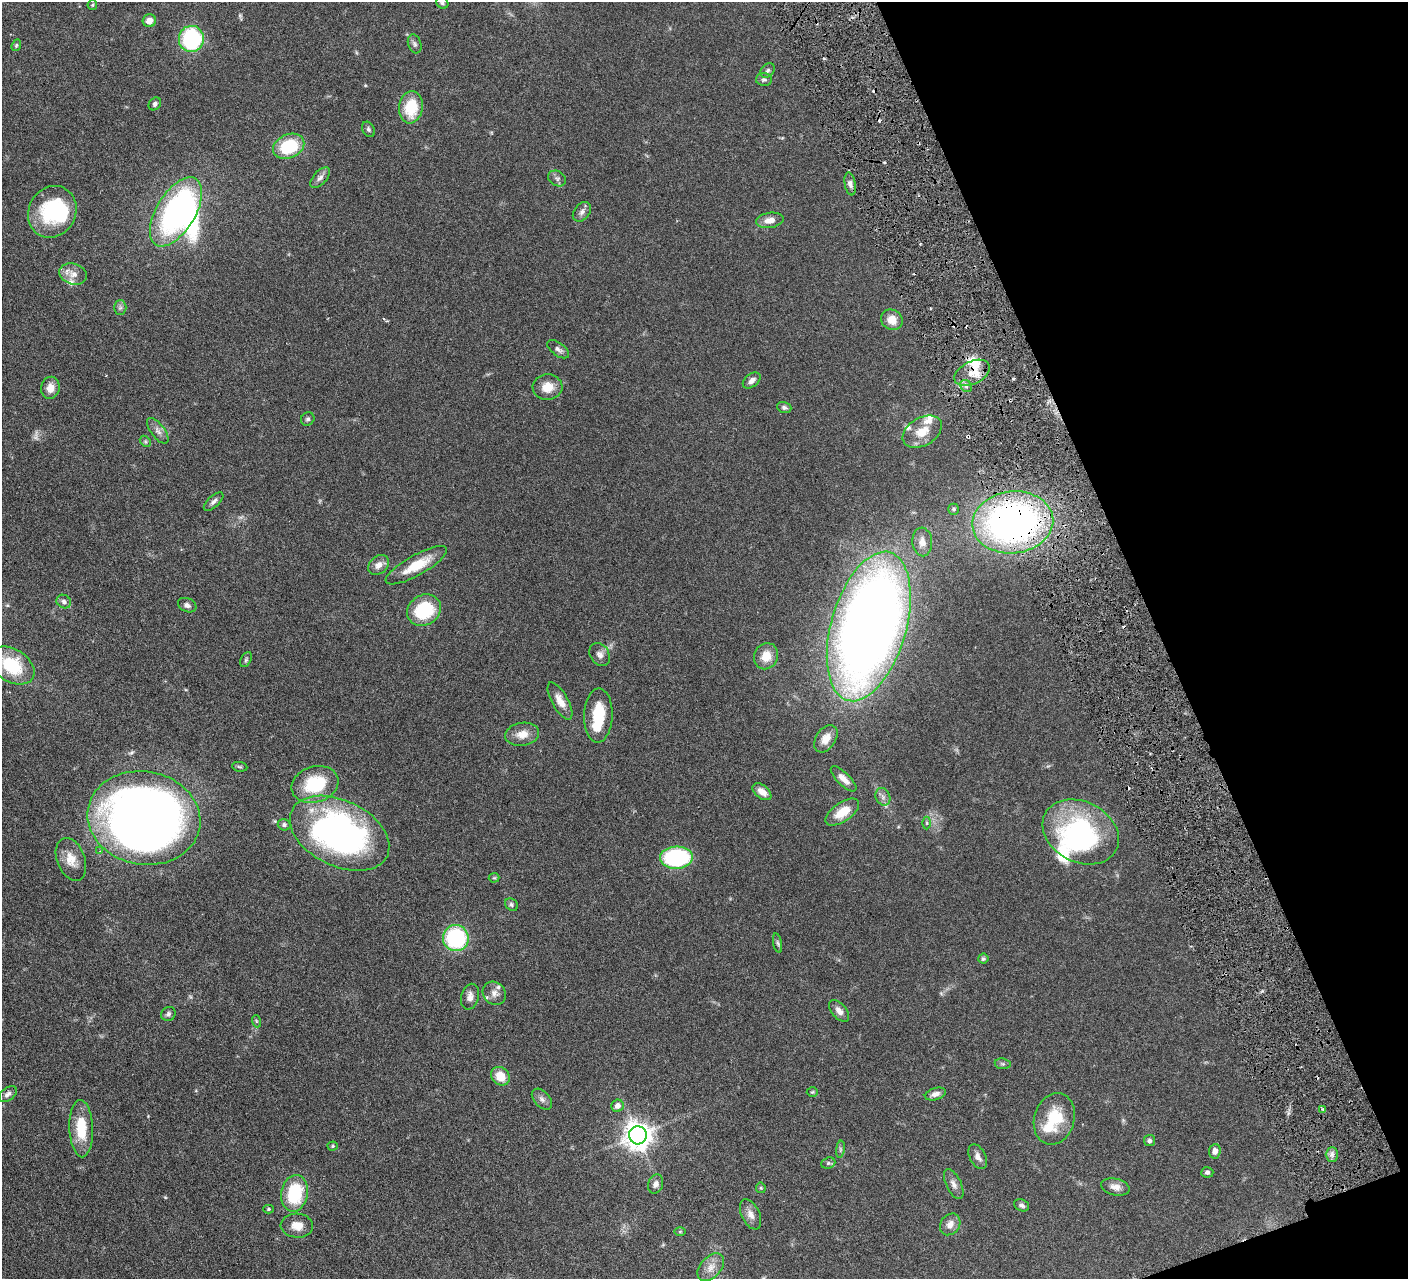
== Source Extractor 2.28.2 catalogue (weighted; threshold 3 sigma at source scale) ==
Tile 12 of 4 x 4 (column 4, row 3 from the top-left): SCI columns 4226-5631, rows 1582-2858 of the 5639 x 5584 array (HDU 1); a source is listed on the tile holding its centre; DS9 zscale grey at full resolution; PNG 1410 x 1281 px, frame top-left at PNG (2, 2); each listed source drawn as its Kron ellipse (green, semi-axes under 4 px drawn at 4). Shown black and unused: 19% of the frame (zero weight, under 3 of 6 exposures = <1% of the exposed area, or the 3 px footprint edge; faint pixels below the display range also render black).
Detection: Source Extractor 2.28.2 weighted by HDU 2 'WHT'; one run over the whole footprint, this tile lists its part. Background 0.0705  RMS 0.0033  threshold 0.0136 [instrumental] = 3 sigma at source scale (4.09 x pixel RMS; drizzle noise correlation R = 1.36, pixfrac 0.8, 0.05/0.05 arcsec/px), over >= 5 px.
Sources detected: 124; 3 too faint to see at this stretch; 5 inside a brighter object's white glare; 4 cosmic-ray / hot-pixel residue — neither listed nor drawn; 6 inside a brighter listed object's ellipse — not listed separately; the other 106 listed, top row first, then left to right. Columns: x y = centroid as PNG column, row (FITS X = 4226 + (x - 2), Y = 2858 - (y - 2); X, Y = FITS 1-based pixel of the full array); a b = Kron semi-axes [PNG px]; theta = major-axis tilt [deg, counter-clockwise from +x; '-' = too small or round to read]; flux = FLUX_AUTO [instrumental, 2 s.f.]
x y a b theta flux
442 3 6 5 - 0.54
92 5 5 4 - 0.32
149 21 7 6 - 2.3
191 39 13 12 - 28
415 44 10 6 -70 0.89
16 45 6 4 69 0.43
768 70 8 6 45 0.75
764 79 8 6 -2 0.81
155 104 7 5 51 0.78
411 107 16 12 82 11
368 129 8 6 -60 0.72
289 146 16 11 24 16
320 178 12 6 48 1.4
557 178 9 7 -32 0.95
850 184 11 5 -80 1.2
52 212 27 23 59 21
176 212 38 19 59 76
582 212 11 7 51 1.3
770 220 14 7 9 2.4
73 274 14 10 -17 2.6
120 308 7 6 - 0.74
892 320 11 10 - 3.4
558 349 12 6 -36 1.1
972 373 19 11 26 6
752 380 10 6 38 1.4
966 386 6 5 - 0.85
547 387 15 13 3 4.1
50 388 11 9 77 2.9
784 407 7 5 -18 0.79
308 419 7 6 - 0.68
158 431 15 6 -53 1.5
922 432 21 14 31 5.4
145 441 6 4 -45 0.45
214 502 12 5 42 1
954 509 5 5 - 0.64
1013 522 40 31 6 130
922 542 14 10 -86 2
379 565 11 8 42 2
416 565 35 10 29 8.2
64 602 7 6 - 0.94
187 605 9 6 -24 1
424 610 18 15 33 16
869 626 77 37 74 380
600 655 12 9 -56 1.6
766 656 13 11 66 4.1
246 660 8 5 64 0.54
12 665 25 16 -32 16
560 701 21 8 -61 3.3
598 716 27 14 88 9.9
522 734 17 11 9 3.6
826 739 15 10 57 3.1
240 767 8 5 -7 0.52
844 779 17 6 -44 2.4
315 784 24 18 18 15
762 792 11 6 -39 2.6
883 797 9 7 -64 1.2
842 812 19 9 34 6.2
144 818 57 46 -10 280
927 823 6 4 -90 0.44
284 825 6 5 - 0.81
1081 832 40 30 -27 47
340 833 53 33 -26 100
100 851 4 3 - 0.29
676 858 16 11 3 33
71 859 22 14 -69 4.5
494 878 5 4 - 0.35
511 905 7 5 -47 0.67
456 938 13 13 - 30
778 943 10 4 -79 0.58
983 959 5 5 - 0.6
494 993 12 10 -45 2.1
470 997 13 8 75 1.8
839 1011 13 7 -49 1.8
168 1014 7 7 - 0.83
256 1021 6 4 -71 0.4
1003 1064 8 5 -7 0.59
500 1076 10 8 -47 5.1
812 1092 5 4 - 0.4
8 1094 10 6 37 1.2
935 1094 11 6 16 1.5
542 1099 12 7 -47 1.3
618 1106 6 6 - 1.8
1323 1109 4 4 - 0.43
1054 1119 26 20 73 11
81 1129 28 12 -88 9.4
638 1135 9 9 - 360
1149 1141 6 5 - 0.68
333 1146 5 4 - 0.35
840 1149 9 4 82 0.57
1215 1151 7 6 - 1.6
1332 1154 7 6 - 1.1
978 1157 13 8 -62 1.7
828 1163 7 5 21 0.57
1207 1172 6 5 - 0.77
656 1184 10 7 68 1.3
954 1184 16 7 -64 1.6
1115 1187 14 8 -13 2.1
761 1188 5 5 - 0.37
295 1193 18 13 80 17
1022 1205 8 5 -23 0.86
268 1209 5 4 - 0.46
751 1214 16 9 -64 2.3
950 1224 12 9 53 2.3
297 1226 16 12 -5 3.4
680 1232 6 4 1 0.27
711 1267 16 10 48 2.8
Overlapping masked pixels (flux is a lower limit): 2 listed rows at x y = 972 373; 1013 522
Isophote crosses this tile's border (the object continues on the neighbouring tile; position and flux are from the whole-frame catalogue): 2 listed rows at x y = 442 3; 12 665